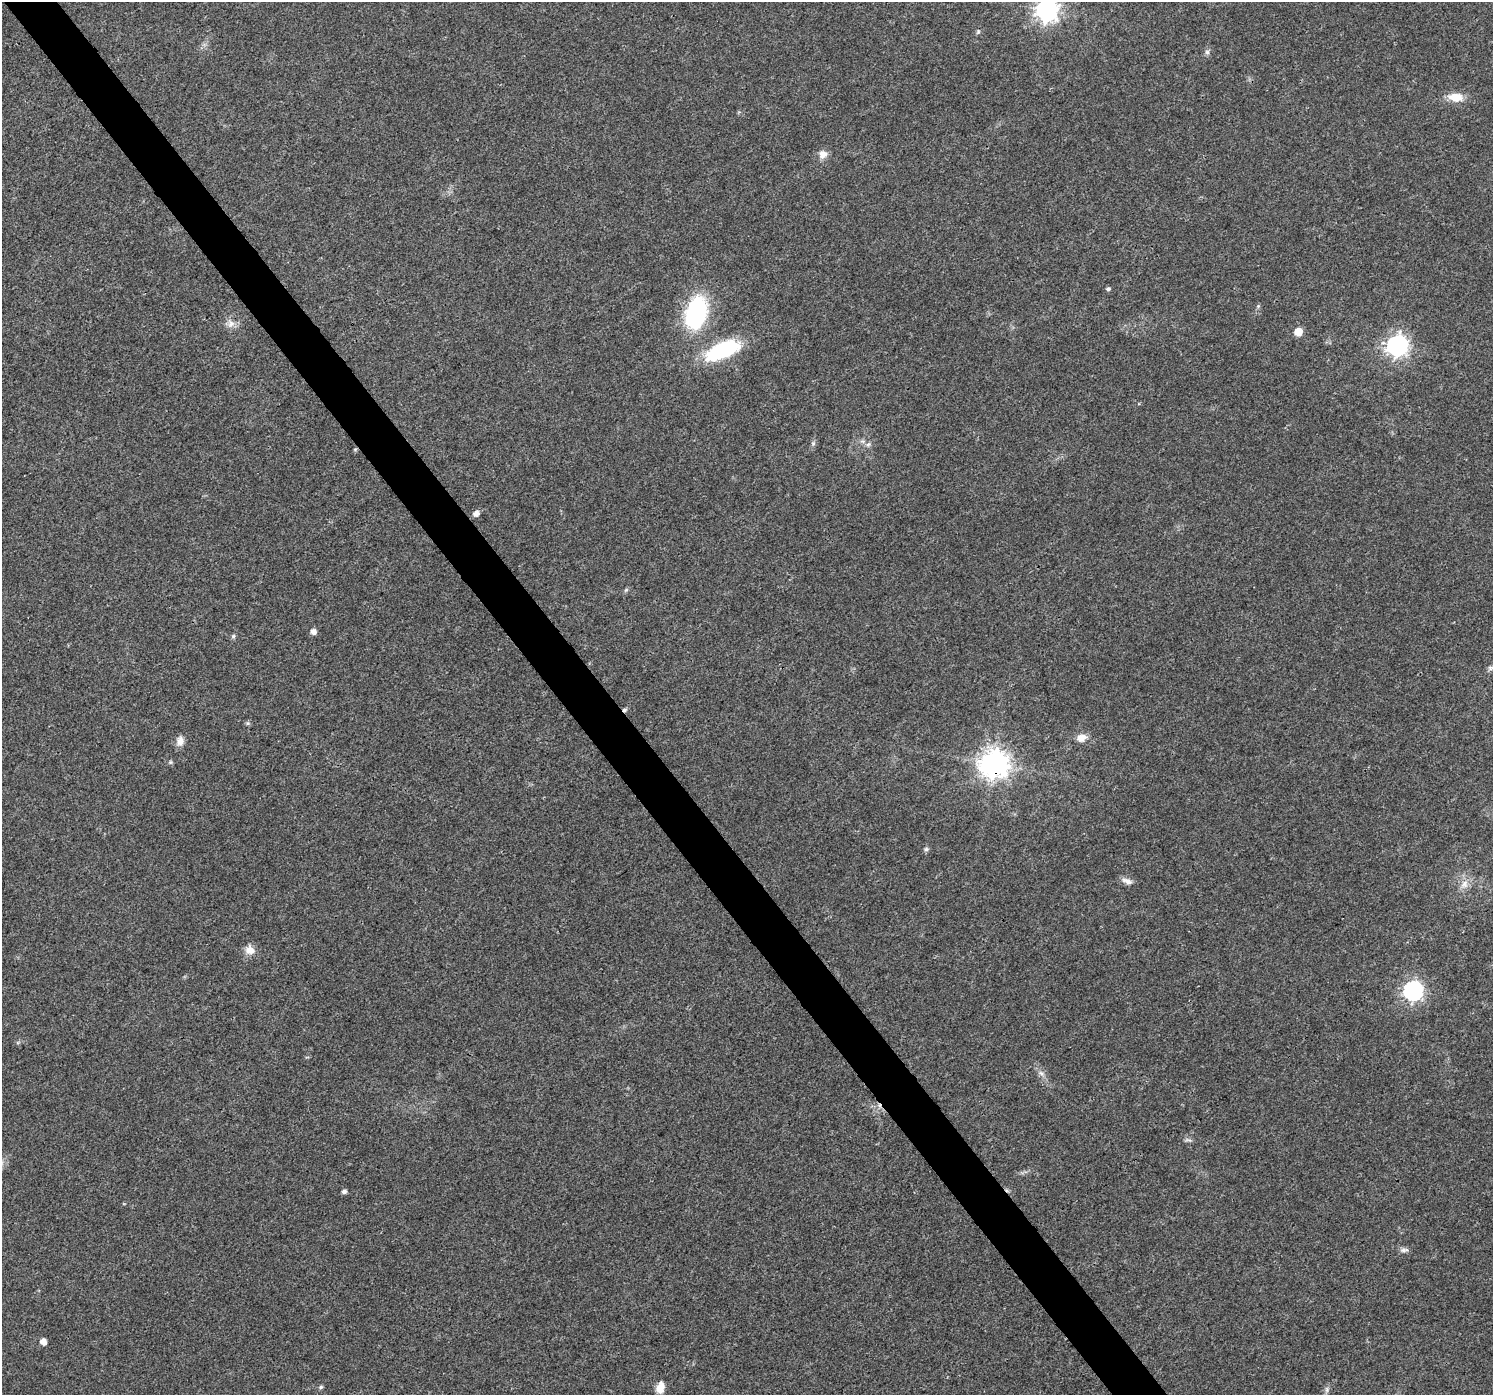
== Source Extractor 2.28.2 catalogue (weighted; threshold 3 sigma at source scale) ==
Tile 11 of 4 x 4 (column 3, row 3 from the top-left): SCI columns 2990-4480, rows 1530-2922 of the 5974 x 5910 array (HDU 1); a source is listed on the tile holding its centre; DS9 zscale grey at full resolution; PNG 1495 x 1397 px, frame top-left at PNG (2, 2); no overlay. Shown black and unused: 4% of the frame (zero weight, under 3 of 4 exposures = <1% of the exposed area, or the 3 px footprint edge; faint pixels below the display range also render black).
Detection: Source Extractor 2.28.2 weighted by HDU 2 'WHT'; one run over the whole footprint, this tile lists its part. Background 0.0123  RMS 0.0028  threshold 0.0126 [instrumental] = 3 sigma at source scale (4.5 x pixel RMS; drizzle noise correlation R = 1.50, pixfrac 1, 0.0396/0.0396 arcsec/px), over >= 5 px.
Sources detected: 40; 2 cosmic-ray / hot-pixel residue — not listed; the other 38 listed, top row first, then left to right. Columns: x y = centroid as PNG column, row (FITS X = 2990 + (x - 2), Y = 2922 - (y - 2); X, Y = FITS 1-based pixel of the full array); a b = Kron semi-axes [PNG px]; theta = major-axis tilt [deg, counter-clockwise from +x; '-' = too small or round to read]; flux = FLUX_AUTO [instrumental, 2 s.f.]
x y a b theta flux
1047 10 8 8 - 190
978 32 7 4 46 0.44
1207 52 6 6 - 0.68
1455 97 17 10 -5 4.5
823 154 11 10 - 2.1
1108 289 5 4 - 0.64
1258 306 5 5 - 0.39
696 313 26 16 75 42
231 324 11 9 60 1.8
1298 332 5 5 - 5.9
1397 345 8 8 - 160
722 350 39 16 23 24
813 443 7 5 90 0.59
868 444 7 5 29 0.68
355 449 5 4 - 0.37
476 513 6 5 - 1.6
626 590 7 4 45 0.46
313 631 5 5 - 1.6
233 636 6 5 - 0.51
1490 668 8 6 14 0.62
248 723 6 5 - 0.46
1082 738 13 9 13 2.6
180 741 12 9 71 2
170 762 6 5 - 0.42
994 764 9 9 - 370
926 849 7 5 4 0.56
1127 881 16 7 -20 1.5
1464 884 13 10 55 2.5
250 950 12 11 - 2.6
1413 991 8 7 - 130
1041 1073 7 6 - 0.93
1188 1140 12 3 -12 0.63
344 1192 5 4 - 0.82
1404 1250 12 6 4 0.98
43 1341 5 5 - 2.5
321 1387 5 4 - 0.55
660 1388 15 9 77 3
1327 1390 7 4 90 0.7
Overlapping masked pixels (flux is a lower limit): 2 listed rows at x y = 355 449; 994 764
Isophote crosses this tile's border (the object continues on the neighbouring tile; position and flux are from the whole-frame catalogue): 1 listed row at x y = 1047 10